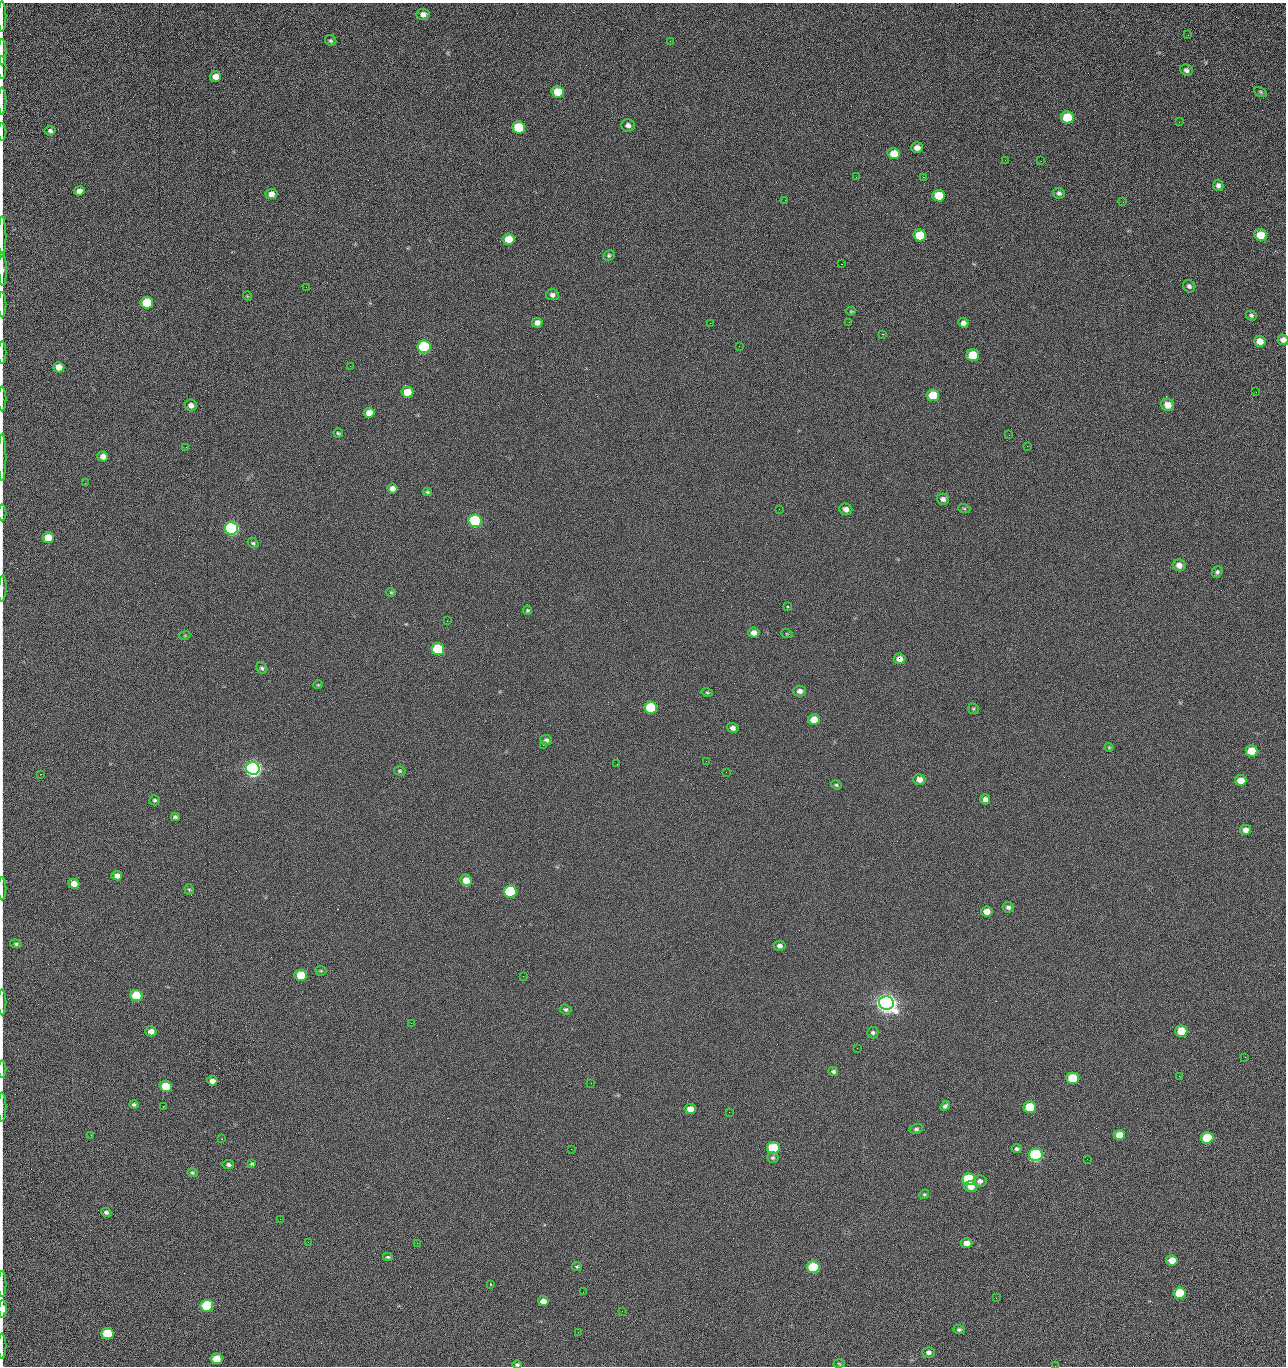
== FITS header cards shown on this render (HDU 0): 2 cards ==
NAXIS1  =                 1284 /fastest changing axis
NAXIS2  =                 1364 /next to fastest changing axis

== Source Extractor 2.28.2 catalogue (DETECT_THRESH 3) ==
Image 1284 x 1364 px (HDU 0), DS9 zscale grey, 1 PNG px = 1 image px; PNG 1288 x 1368 px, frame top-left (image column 1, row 1364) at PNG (2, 3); each listed source drawn as its Kron ellipse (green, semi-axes under 4 px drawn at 4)
Background 126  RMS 15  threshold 43.5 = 3 sigma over >= 5 px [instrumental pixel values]
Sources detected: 203; all 203 listed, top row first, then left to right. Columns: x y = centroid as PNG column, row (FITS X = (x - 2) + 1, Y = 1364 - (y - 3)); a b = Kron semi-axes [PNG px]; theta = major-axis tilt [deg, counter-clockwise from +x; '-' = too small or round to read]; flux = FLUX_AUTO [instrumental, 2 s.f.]
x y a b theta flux
423 14 6 5 - 5.0e+03
2 16 15 2 90 2.9e+03
1188 35 3 2 - 1.8e+03
331 41 6 5 - 1.7e+03
670 41 2 2 - 2.3e+03
2 52 13 2 90 2.8e+03
2 67 11 2 90 2.0e+03
1186 70 6 5 - 3.0e+03
215 76 5 5 - 8.4e+03
558 92 6 5 - 2.3e+04
1261 92 7 4 -27 1.4e+03
2 101 13 2 90 2.5e+03
1067 117 6 6 - 4.3e+04
1179 122 3 2 - 1.2e+03
628 125 7 6 - 3.8e+03
519 127 6 6 - 5.3e+04
50 131 5 4 - 2.4e+03
2 132 9 2 90 1.2e+03
917 148 5 5 - 6.2e+03
894 154 6 5 - 1.6e+04
1005 160 2 2 - 1.5e+03
1041 161 2 2 - 1.8e+03
856 177 2 2 - 2.4e+03
923 177 2 2 - 3.1e+04
1218 185 6 5 - 3.3e+03
79 191 5 4 - 4.8e+03
1059 193 6 5 - 2.7e+03
271 194 6 5 - 5.8e+03
939 196 6 5 - 2.8e+04
785 200 2 2 - 6.5e+02
1123 202 3 2 - 1.0e+03
920 235 6 6 - 4.1e+04
1261 235 6 5 - 2.5e+04
2 237 20 2 90 3.9e+03
509 239 6 5 - 2.0e+04
609 255 6 5 - 1.7e+03
841 264 2 2 - 2.7e+04
2 269 17 3 -89 5.5e+03
1189 286 6 6 - 2.9e+03
306 287 3 2 - 6.9e+02
552 295 6 5 - 3.2e+03
247 296 5 3 - 7.5e+02
147 303 6 6 - 5.1e+04
2 305 12 2 90 2.2e+03
851 311 5 4 - 1.1e+03
1251 315 6 4 -26 2.0e+03
849 322 3 2 - 9.0e+02
537 323 5 5 - 4.9e+03
710 323 2 2 - 3.4e+03
963 323 5 5 - 3.6e+03
883 334 2 2 - 5.2e+02
1283 340 5 5 - 4.0e+03
1260 341 6 5 - 9.9e+03
739 346 2 2 - 4.6e+02
424 347 6 6 - 1.6e+05
2 353 11 2 90 1.8e+03
973 355 6 6 - 3.9e+04
350 366 2 2 - 2.5e+03
59 367 5 5 - 1.1e+04
407 392 6 5 - 1.9e+04
1256 392 2 2 - 1.4e+03
933 395 6 6 - 3.2e+04
2 399 12 2 90 2.0e+03
191 405 6 6 - 4.7e+03
1167 405 7 6 - 1.0e+04
369 413 5 5 - 9.4e+03
338 433 5 4 - 1.3e+03
1009 435 2 2 - 1.3e+03
1027 446 2 2 - 5.2e+02
186 447 2 2 - 2.9e+03
103 456 5 5 - 6.0e+03
2 457 23 2 90 3.9e+03
85 483 3 2 - 9.3e+02
392 488 5 5 - 5.2e+03
427 492 4 3 - 1.3e+03
943 499 6 5 - 3.4e+03
964 508 6 4 -19 1.2e+03
779 509 2 2 - 4.5e+02
846 509 6 5 - 5.1e+03
2 513 8 2 90 1.4e+03
475 521 6 6 - 1.9e+05
231 528 6 6 - 3.2e+05
48 537 6 5 - 1.8e+04
253 543 5 5 - 1.5e+03
1179 565 6 6 - 5.8e+03
1217 572 6 5 - 2.2e+03
2 589 13 3 86 2.1e+03
391 592 5 4 - 1.0e+03
787 606 3 2 - 1.1e+03
527 610 4 4 - 1.3e+03
447 621 2 2 - 4.6e+02
754 633 6 5 - 5.3e+03
787 634 6 3 -18 9.0e+02
185 635 5 3 - 8.6e+02
438 649 6 6 - 8.9e+04
900 659 6 5 - 6.6e+03
262 668 6 5 - 2.0e+03
318 685 5 4 - 1.0e+03
800 691 6 5 - 3.9e+03
707 692 6 4 -16 1.2e+03
651 708 6 6 - 7.7e+04
973 709 6 5 - 1.4e+03
814 719 6 5 - 1.4e+04
733 728 6 5 - 3.6e+03
546 740 6 5 - 2.6e+03
543 745 2 2 - 3.5e+03
1109 747 4 4 - 1.0e+03
1251 751 6 6 - 2.6e+04
706 761 2 2 - 2.2e+03
617 764 2 2 - 5.7e+02
253 768 7 6 - 7.2e+05
400 771 6 4 -15 1.4e+03
726 772 2 2 - 2.6e+03
40 774 2 2 - 6.3e+02
919 779 6 5 - 6.0e+03
1241 780 6 5 - 1.3e+04
836 785 5 4 - 1.4e+03
985 799 5 5 - 3.9e+03
155 800 5 5 - 1.9e+03
175 817 4 4 - 2.0e+03
1245 830 5 5 - 5.8e+03
117 876 5 4 - 5.4e+03
466 880 6 5 - 1.3e+04
74 884 5 5 - 9.6e+03
2 889 12 2 90 1.9e+03
189 889 5 4 - 1.2e+03
510 892 6 6 - 1.2e+05
1008 907 6 5 - 2.8e+03
987 911 5 5 - 9.4e+03
16 944 6 4 -9 1.7e+03
780 946 6 5 - 3.4e+03
321 971 5 5 - 1.1e+03
301 975 6 5 - 3.3e+04
523 976 2 2 - 2.0e+03
136 995 6 5 - 5.1e+04
2 1002 13 2 90 1.8e+03
886 1003 7 6 - 1.3e+06
565 1009 6 5 - 1.9e+03
411 1023 2 2 - 5.4e+03
151 1031 5 5 - 6.2e+03
1181 1031 6 5 - 2.9e+04
873 1033 6 5 - 2.2e+03
857 1048 2 2 - 1.4e+03
1245 1057 3 2 - 2.1e+03
2 1069 8 2 90 1.4e+03
833 1071 4 4 - 2.0e+03
1179 1076 2 2 - 2.8e+03
1073 1078 6 5 - 4.7e+04
212 1081 5 4 - 5.2e+03
591 1083 2 2 - 4.2e+02
166 1086 6 5 - 3.1e+04
134 1104 5 4 - 1.8e+03
163 1106 2 2 - 6.4e+02
945 1106 6 4 48 2.4e+03
2 1107 14 2 90 2.1e+03
1030 1107 6 5 - 4.4e+04
690 1109 5 5 - 8.8e+03
729 1112 2 2 - 9.6e+02
916 1129 6 5 - 2.0e+03
91 1135 2 2 - 2.6e+03
1119 1135 6 5 - 1.7e+04
1207 1138 6 5 - 5.8e+04
222 1139 2 2 - 5.4e+02
773 1148 6 6 - 7.8e+04
571 1149 2 2 - 9.6e+02
1017 1149 5 4 - 2.0e+03
1036 1155 7 6 - 2.8e+05
773 1158 6 5 - 1.7e+03
1087 1159 2 2 - 1.3e+03
252 1164 4 3 - 1.1e+03
228 1165 6 4 -8 2.3e+03
192 1173 5 4 - 1.5e+03
969 1179 6 6 - 8.4e+04
980 1181 6 6 - 4.1e+03
971 1186 6 5 - 9.9e+03
924 1194 5 4 - 1.3e+03
106 1212 5 4 - 2.4e+03
280 1219 2 2 - 1.9e+03
308 1242 2 2 - 1.9e+03
417 1243 2 2 - 5.5e+03
966 1243 6 5 - 8.6e+03
388 1257 5 3 - 1.4e+03
1172 1260 6 5 - 1.3e+04
577 1266 5 4 - 1.3e+03
813 1267 6 5 - 8.0e+04
2 1284 13 2 90 2.1e+03
490 1284 3 2 - 8.1e+02
583 1292 2 2 - 4.8e+02
1180 1293 6 5 - 4.6e+04
996 1298 2 2 - 2.9e+03
543 1301 5 5 - 7.5e+03
207 1306 6 6 - 9.9e+04
3 1309 9 3 -90 8.9e+03
622 1311 3 2 - 8.7e+02
959 1330 5 4 - 1.9e+03
578 1332 2 2 - 3.7e+03
107 1333 6 5 - 5.3e+04
2 1346 12 2 90 2.2e+03
929 1352 6 5 - 3.4e+03
216 1359 6 5 - 1.8e+04
839 1364 5 3 - 1.0e+03
517 1365 4 4 - 1.7e+03
1055 1366 2 2 - 2.1e+03
At the frame edge (FLAGS 8, measured only in part): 23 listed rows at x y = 2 16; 2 52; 2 67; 2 101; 2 132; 2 237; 2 269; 2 305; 1283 340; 2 353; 2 399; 2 457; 2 513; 2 589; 2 889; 2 1002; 2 1069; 2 1107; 2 1284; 3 1309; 2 1346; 517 1365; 1055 1366

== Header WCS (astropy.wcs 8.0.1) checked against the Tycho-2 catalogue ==
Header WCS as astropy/WCSLIB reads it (CRVAL/CRPIX/CD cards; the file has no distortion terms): RA---TAN/DEC--TAN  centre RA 15:41:40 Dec +52:00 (235.42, +51.99 deg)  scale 1.26 arcsec/px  FOV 26.9' x 28.5'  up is +92 deg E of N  parity flipped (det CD > 0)
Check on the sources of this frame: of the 60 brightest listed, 9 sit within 2.0 arcsec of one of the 11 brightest Tycho-2 stars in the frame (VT <= 12.29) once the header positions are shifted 0.42 arcsec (0.37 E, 0.19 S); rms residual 1.01 arcsec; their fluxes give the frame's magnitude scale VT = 24.38 - 2.5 log10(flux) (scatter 0.22 mag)
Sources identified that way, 9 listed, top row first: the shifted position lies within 2.0 arcsec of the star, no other Tycho-2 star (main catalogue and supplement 1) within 4.0 arcsec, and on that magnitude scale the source's flux lands within +1.5 / -3 mag of the star's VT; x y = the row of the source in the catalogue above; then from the Tycho-2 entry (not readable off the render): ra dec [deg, ICRS J2000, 3 dp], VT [Tycho-2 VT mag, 2 dp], TYC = Tycho-2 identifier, HIP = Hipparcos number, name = IAU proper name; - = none
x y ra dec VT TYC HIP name
424 347 235.614 +52.064 11.61 3489-1132-1 - -
475 521 235.514 +52.049 11.19 3489-1407-1 - -
253 768 235.378 +52.130 9.31 3489-1322-1 76850 -
510 892 235.303 +52.042 11.52 3489-958-1 - -
886 1003 235.232 +51.912 9.59 3489-824-1 - -
1036 1155 235.143 +51.862 10.97 3489-1016-1 - -
969 1179 235.131 +51.886 12.29 3489-908-1 - -
813 1267 235.084 +51.941 11.45 3489-1346-1 - -
207 1306 235.075 +52.152 11.74 3489-912-1 - -